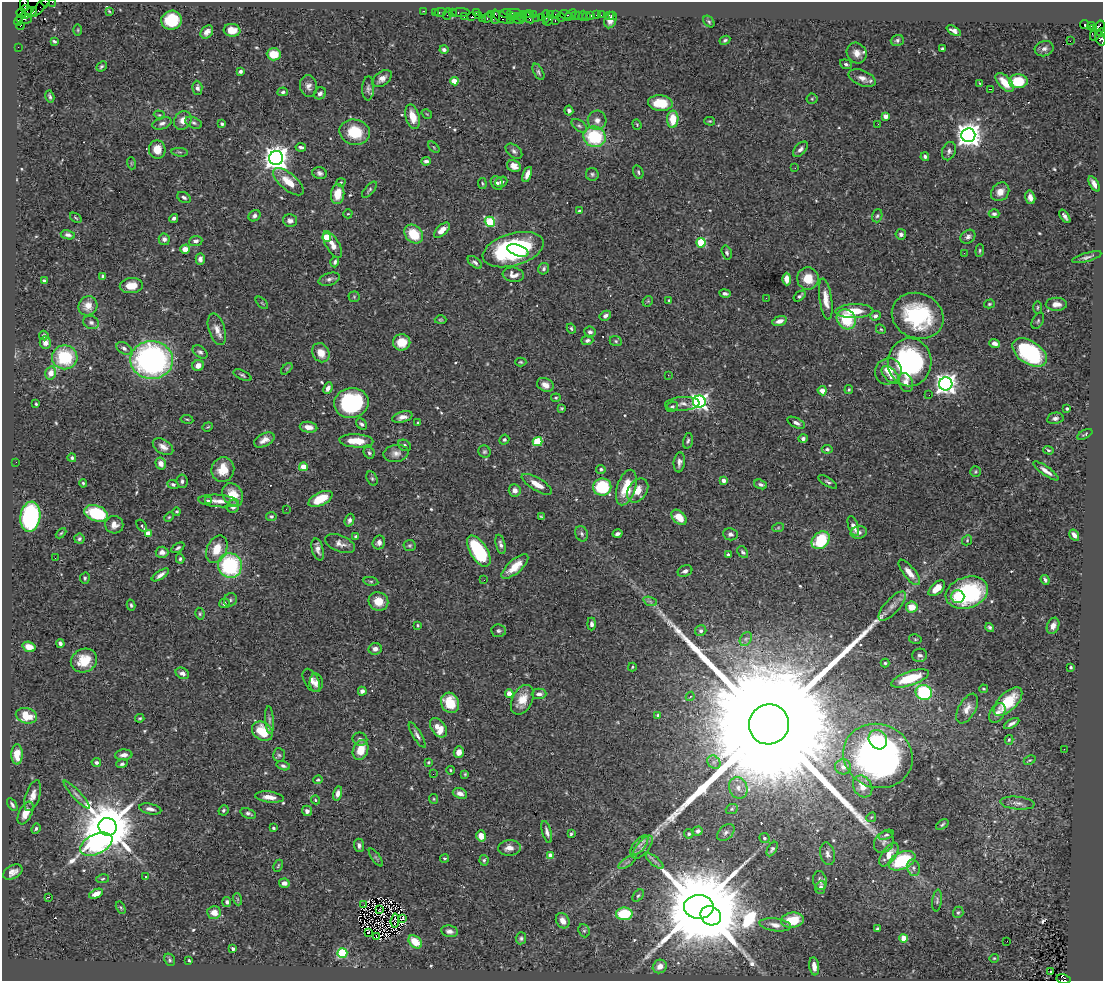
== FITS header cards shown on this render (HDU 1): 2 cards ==
NAXIS1  =                 1101
NAXIS2  =                  979

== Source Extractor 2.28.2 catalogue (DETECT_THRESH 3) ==
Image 1101 x 979 px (HDU 1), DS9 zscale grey, 1 PNG px = 1 image px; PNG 1105 x 983 px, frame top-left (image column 1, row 979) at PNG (2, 2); each listed source drawn as its Kron ellipse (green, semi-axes under 4 px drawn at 4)
Background 0.702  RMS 0.02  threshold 0.0587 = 3 sigma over >= 5 px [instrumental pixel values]
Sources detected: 575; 1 with non-positive FLUX_AUTO (blend fragments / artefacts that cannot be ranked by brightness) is neither listed nor drawn; of the other 574, the 500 brightest by FLUX_AUTO listed and drawn (74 fainter detections omitted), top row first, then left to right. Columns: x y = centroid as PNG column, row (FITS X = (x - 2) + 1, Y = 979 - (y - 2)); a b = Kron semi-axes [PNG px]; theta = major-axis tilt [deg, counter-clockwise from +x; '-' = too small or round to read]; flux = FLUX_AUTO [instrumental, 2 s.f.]
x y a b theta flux
46 2 4 2 - 39
52 2 2 2 - 13
24 3 8 3 88 110
41 6 14 3 48 79
27 10 6 5 - 790
109 11 4 2 - 1.5
423 11 3 2 - 30
435 12 2 2 - 22
440 12 6 3 10 50
452 12 3 2 - 50
461 12 9 3 1 130
21 13 5 3 - 71
29 13 9 3 28 690
476 13 2 2 - 19
506 13 6 3 9 42
514 13 7 2 2 170
447 14 6 2 72 89
491 14 4 3 - 30
524 14 3 2 - 39
529 14 4 2 - 45
533 14 3 2 - 62
550 14 3 2 - 51
555 14 3 2 - 43
565 14 6 3 -20 79
479 15 2 2 - 18
571 15 7 3 42 50
575 15 3 2 - 59
590 15 3 3 - 63
596 15 2 2 - 8.2
601 15 2 2 - 19
609 15 3 2 - 6.2
613 15 3 2 - 6.8
518 16 4 3 - 110
546 16 6 2 90 77
579 16 4 3 - 49
583 16 5 2 - 21
464 17 3 2 - 38
472 17 3 3 - 100
495 17 7 4 89 180
501 17 10 5 -28 310
512 17 2 2 - 39
522 17 3 2 - 72
541 17 2 2 - 38
561 17 4 3 - 56
586 17 2 2 - 11
482 18 3 2 - 46
487 18 6 3 43 89
528 18 6 3 -53 110
537 18 2 2 - 12
24 19 7 5 -6 450
518 19 6 3 -14 190
171 20 10 9 - 53
510 20 2 2 - 31
610 20 8 6 72 9
18 21 5 3 - 45
548 21 5 2 - 74
555 21 3 2 - 130
709 22 6 4 -48 2.2
1084 24 4 3 - 140
20 26 4 2 - 50
1091 26 4 3 - 300
1093 29 4 3 - 460
78 30 5 3 - 1.4
232 30 8 6 -7 15
954 31 8 4 -28 6.1
1097 31 11 5 61 740
207 32 7 5 50 7
1101 33 4 2 - 71
1100 38 8 5 -70 220
725 40 5 4 - 2.3
897 40 6 5 - 3.4
54 41 4 3 - 1.9
1070 41 3 2 - 69
18 47 2 2 - 13
444 49 4 4 - 4.6
942 49 3 3 - 1.9
1044 49 9 7 15 5.3
857 53 11 9 -54 11
274 54 7 6 - 22
846 64 6 4 -20 3.2
101 66 6 4 41 2.3
240 71 4 3 - 3
538 72 9 4 -62 2.9
382 78 11 7 37 8.3
862 78 14 7 -23 10
454 81 4 4 - 19
1018 81 9 7 2 45
1005 82 11 6 -46 22
980 83 3 3 - 1.7
308 86 11 8 -80 7
197 88 7 5 -87 4.6
368 88 12 6 88 4.5
991 89 3 2 - 1.6
283 92 5 4 - 2.8
320 93 6 5 - 4.3
50 96 6 3 -74 2.5
812 99 5 5 - 1.9
660 103 12 8 -4 38
569 110 5 4 - 4.4
427 114 6 3 -33 1.4
159 115 6 4 -18 1.6
886 116 4 4 - 17
412 117 12 6 -74 21
673 119 8 5 88 28
183 120 10 8 58 11
597 120 9 9 - 8.3
710 121 5 4 - 1.6
162 123 10 5 18 4.6
194 123 9 5 -24 3.4
222 124 4 3 - 2.4
637 124 5 4 - 1.5
878 124 3 3 - 1.9
579 126 9 5 -36 3.1
355 132 15 12 -12 44
968 135 7 7 - 1300
594 137 11 10 - 87
301 147 5 3 - 3.1
434 147 7 3 -45 1.5
157 149 9 8 - 19
800 149 9 5 47 5.1
514 151 9 6 -39 4.1
949 151 9 6 70 4.6
180 152 8 3 -5 1.8
925 157 4 3 - 3.1
276 158 7 7 - 1400
426 161 5 3 - 4.2
131 163 6 4 -72 1.5
514 166 7 5 -24 11
795 168 3 2 - 2.5
638 172 7 5 -72 2.7
320 173 7 6 - 4.1
527 174 8 4 68 7.9
592 174 6 6 - 2.8
288 182 19 8 -40 27
341 182 4 4 - 1.6
501 182 6 5 - 3.4
482 183 5 3 - 1.7
497 183 7 6 - 4.4
1094 184 8 4 -60 6.4
369 190 10 4 48 2.7
1000 192 10 8 49 13
338 194 10 6 84 23
184 197 7 5 -28 3.5
1030 197 7 5 -75 7.4
579 211 4 3 - 2.9
348 214 5 4 - 1.4
994 214 5 4 - 3.7
255 216 6 5 - 3.6
877 216 6 5 - 2.7
1065 216 8 3 -56 4.2
76 218 6 3 -35 1.5
174 218 4 4 - 4
290 221 7 6 - 5.3
490 222 5 5 - 77
442 230 10 5 43 13
414 234 10 8 -47 37
901 234 5 5 - 4.5
68 235 7 4 -11 4.7
327 237 4 4 - 43
968 237 8 6 39 5.1
164 239 6 5 - 5.7
196 241 7 5 6 5
701 243 5 4 - 59
332 245 15 6 -60 13
185 249 5 4 - 11
513 250 31 16 16 220
980 250 6 4 84 2.1
518 251 11 5 -19 37
727 253 7 5 -73 2.8
964 253 3 2 - 1.9
1087 257 15 4 16 5
200 259 6 4 88 6.1
335 262 5 4 - 2.8
475 262 8 4 -37 3.9
544 269 6 5 - 3.3
513 275 10 7 -7 9.2
103 276 4 3 - 3.6
329 279 11 6 17 4.6
787 279 6 4 -89 14
808 279 11 11 - 25
44 281 4 3 - 2.4
131 286 11 7 5 18
725 294 5 3 - 3.9
799 296 7 4 38 3.1
354 297 5 5 - 2
766 298 3 2 - 2.8
826 299 21 6 -82 15
669 300 4 3 - 1.4
648 301 6 4 45 1.8
262 303 8 3 -45 1.8
989 304 5 4 - 1.9
1056 304 10 6 1 9.7
88 306 10 9 - 15
1037 307 6 3 89 1.7
854 311 19 7 2 28
605 316 6 4 29 4.3
875 316 5 4 - 3.9
918 316 26 22 -22 130
846 319 10 9 - 53
440 320 6 4 -2 1.7
779 321 7 4 17 7.7
1038 321 9 5 61 2.5
91 322 8 6 -23 4
571 328 5 4 - 2.1
217 329 16 8 -73 11
881 329 5 4 - 1.6
590 332 5 5 - 4.3
44 335 5 4 - 2.5
587 340 6 4 16 3.4
616 341 6 5 - 2.2
402 342 9 8 - 20
45 343 6 6 - 7.2
995 344 5 4 - 8.8
124 348 8 5 -31 4.9
200 352 8 5 -33 3.3
321 353 10 8 -60 16
1030 353 19 11 -33 160
65 357 13 12 - 69
152 360 21 19 -4 370
521 362 5 4 - 1.9
910 362 24 22 88 230
198 365 6 5 - 9
287 369 7 4 45 2.1
888 371 14 12 37 19
51 373 6 5 - 11
242 375 10 4 -26 2.7
668 375 2 2 - 3.6
891 375 11 6 -43 11
906 382 10 7 -68 8.2
946 384 6 6 - 840
545 385 9 6 -26 9.4
328 388 6 4 65 5.8
849 390 4 4 - 1.8
822 391 5 4 - 8.9
929 395 2 2 - 3.2
556 398 4 3 - 1.5
699 402 6 6 - 480
351 403 17 15 11 140
36 404 3 3 - 1.4
682 404 17 7 4 7.7
672 407 6 5 - 2.5
562 408 4 3 - 1.7
1067 409 3 3 - 3.3
402 417 10 5 17 7.7
1055 418 8 5 10 4.5
187 419 6 3 -9 1.6
418 423 3 3 - 1.5
796 423 9 5 -27 4.8
361 424 6 4 -45 3.4
208 427 5 4 - 1.5
308 427 9 5 -7 11
1085 434 8 3 29 1.9
803 439 4 4 - 5.1
264 440 11 6 27 9.3
504 440 5 4 - 2.3
356 441 17 6 -3 25
688 441 8 4 76 2.7
538 442 5 4 - 73
404 445 7 5 -32 3.2
163 447 11 7 -33 8.8
827 449 5 4 - 2.9
1048 450 5 4 - 2
484 452 6 6 - 2.6
369 453 6 5 - 2.7
396 453 12 8 9 8
72 458 4 4 - 2.3
16 462 2 2 - 36
679 462 10 5 84 5.7
161 463 6 5 - 8.9
303 467 4 4 - 26
601 469 5 4 - 2.4
223 470 12 11 - 22
1046 471 15 4 -35 7.7
975 472 5 5 - 1.9
372 479 7 5 -63 2.4
723 480 4 3 - 7.5
182 481 7 5 -82 3.6
828 482 10 4 -32 3
83 483 4 3 - 1.8
173 484 5 4 - 3
537 484 17 6 -30 15
761 484 7 4 -18 3.8
602 487 9 8 - 67
626 487 18 9 72 34
515 490 6 6 - 7.7
638 490 13 9 55 16
233 495 12 9 -58 25
320 499 13 6 25 34
208 501 4 4 - 3.2
219 501 20 6 -4 11
233 507 6 6 - 6.1
286 509 3 2 - 3.6
177 511 4 4 - 1.7
96 513 12 7 -19 89
271 516 5 4 - 2.5
30 517 15 10 81 190
169 517 5 4 - 1.4
541 517 4 3 - 1.7
679 517 9 6 -45 21
349 520 7 4 69 3.8
114 525 9 8 - 9.6
142 526 7 4 -54 2.2
853 526 10 5 -70 9.7
778 528 6 4 19 1.7
859 532 8 6 13 5.8
61 533 6 3 44 1.7
148 533 4 4 - 23
582 534 8 6 -66 3.7
618 534 5 3 - 4.1
730 534 7 6 - 4.6
1074 535 6 4 -58 6.3
355 536 4 4 - 2.2
79 539 5 5 - 3.1
821 540 10 7 43 61
967 540 5 4 - 2
379 542 7 6 - 5.3
340 544 16 8 -22 8.6
500 544 10 5 -77 4.7
409 545 6 6 - 2.3
178 548 7 4 33 2.9
217 549 14 10 65 25
318 549 11 5 -76 6.7
479 551 17 8 -58 120
162 552 6 5 - 6.1
743 552 6 5 - 2.9
728 555 3 3 - 5.7
55 558 2 2 - 1.8
180 559 5 4 - 2.1
230 565 12 12 - 130
515 567 17 6 41 22
685 571 7 5 21 3.8
909 572 15 6 -51 12
160 575 10 4 33 6
85 578 5 5 - 2
484 580 3 2 - 2.9
1045 580 5 3 - 2.7
371 581 7 4 -8 2.3
937 588 10 5 42 16
967 593 22 15 18 150
957 596 7 6 - 14
230 600 7 6 - 2.8
378 601 10 9 - 20
650 601 7 4 -20 3
224 604 5 4 - 3.5
131 605 5 3 - 2.3
892 606 18 7 47 10
912 607 6 5 - 20
200 614 6 4 -79 2
591 624 6 4 -90 4.2
418 625 3 2 - 1.5
1053 626 8 6 67 7.7
990 627 5 3 - 2.5
499 631 7 6 - 3.3
701 631 6 5 - 3.3
746 639 7 5 59 3.1
915 639 6 5 - 2
60 644 4 3 - 3.6
29 647 7 5 -18 11
375 649 7 6 - 5.5
920 655 7 6 - 4.1
84 661 14 11 28 30
885 663 4 4 - 2
632 667 4 3 - 1.4
1071 667 3 3 - 1.9
182 673 7 5 -27 6.5
910 678 20 7 18 47
311 680 12 7 -61 7.5
316 683 9 6 -88 6
984 689 4 3 - 1.6
362 691 4 4 - 5.1
924 693 8 7 - 130
509 694 4 4 - 16
539 694 7 5 1 5.9
690 696 5 3 - 2
522 700 16 10 63 20
1008 702 18 9 45 47
450 703 10 9 - 33
967 709 16 8 61 11
997 713 11 7 58 7.2
658 715 3 3 - 1.8
26 716 11 7 -15 27
140 718 4 3 - 1.7
269 720 14 4 -86 4.1
769 724 20 20 - 160000
1012 724 8 4 30 4.9
438 728 11 7 -54 22
262 731 11 8 -38 41
417 735 14 4 -59 5.1
360 739 7 6 - 4.1
878 740 10 9 - 35
1009 740 5 4 - 1.8
1064 749 2 2 - 3.9
361 750 10 7 67 24
459 752 6 5 - 8.9
17 754 10 5 -89 20
124 755 9 5 4 7
279 755 7 6 - 2.8
878 756 35 32 -22 540
1030 760 6 4 25 1.7
428 762 3 3 - 1.5
714 762 7 6 - 4.6
96 763 5 4 - 2.8
122 764 6 4 19 2.7
283 766 7 4 -15 2.7
843 767 8 7 - 7.1
450 770 4 4 - 1.5
433 774 2 2 - 3.2
465 774 4 3 - 1.5
318 780 4 4 - 1.8
863 786 11 9 -59 15
738 788 11 9 -69 10
338 793 7 4 75 6
460 793 7 5 -21 6.3
77 795 18 4 -47 5.4
33 796 16 7 72 11
269 797 14 5 -7 13
434 799 5 4 - 1.6
315 800 4 4 - 1.5
1017 803 17 6 -5 8
12 805 7 3 -58 2.7
150 809 11 5 -12 6.1
732 809 6 5 - 2.3
224 810 5 4 - 2.4
307 811 5 5 - 4.1
25 813 12 6 64 14
248 813 8 5 -19 3.5
871 817 5 4 - 1.7
942 825 7 3 35 2
108 827 9 8 - 9900
274 828 3 3 - 2.8
36 829 5 4 - 2.5
698 831 5 4 - 4.8
547 832 11 4 -75 5.2
726 832 10 6 42 4.9
571 834 4 3 - 2.2
689 834 5 4 - 2.1
886 835 8 4 23 2.6
481 836 5 5 - 11
764 838 5 5 - 2.7
884 842 11 9 56 6.1
96 844 17 10 26 270
359 845 6 5 - 4.4
639 845 12 5 50 6.3
643 847 14 6 50 7.4
509 848 11 7 4 11
772 849 8 4 58 3.2
828 854 11 7 -76 6.3
889 855 13 7 55 17
551 856 4 4 - 16
376 857 10 2 -54 2.1
445 858 4 4 - 1.9
484 860 5 4 - 2.1
655 861 11 3 -40 3.7
902 861 14 8 25 90
628 862 11 2 35 2.4
278 866 6 3 63 1.5
913 868 8 6 -74 4.7
13 872 10 6 30 7.7
145 877 3 3 - 2.2
102 879 6 4 10 2
820 881 9 7 -78 5.2
284 883 5 4 - 7
821 887 7 5 74 4.7
96 894 7 4 24 9.3
638 896 7 4 49 2.3
48 897 3 2 - 26
237 899 6 4 -71 1.8
937 901 11 5 83 3.1
227 902 5 4 - 3.7
364 905 2 2 - 2.3
699 907 15 12 -1 34000
121 908 6 4 -59 1.7
380 909 3 2 - 1.7
214 912 7 6 - 10
958 912 6 5 - 2.3
624 914 8 6 2 58
711 916 11 9 -32 6600
403 918 3 2 - 2
792 920 11 7 7 34
395 921 7 2 85 1.5
563 921 8 6 -59 11
775 925 16 6 -8 9.2
878 928 3 3 - 2.1
449 931 8 5 -11 5.5
584 931 7 5 -68 2.7
368 933 2 2 - 5
376 937 3 2 - 1.6
521 938 6 5 - 2.7
904 938 4 4 - 32
1007 941 2 2 - 3
415 942 8 5 -42 26
233 948 3 3 - 6.1
342 953 5 4 - 86
994 958 5 4 - 1.5
170 960 6 5 - 2.4
189 960 3 2 - 1.7
660 966 7 6 - 10
814 966 9 5 -83 11
1051 971 3 2 - 2.3
1063 979 7 4 -9 430
At the frame edge (FLAGS 8, measured only in part): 6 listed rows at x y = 46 2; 52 2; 24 3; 1101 33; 1100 38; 1063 979
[74 fainter detections neither listed nor drawn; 1 non-positive-flux detection neither listed nor drawn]